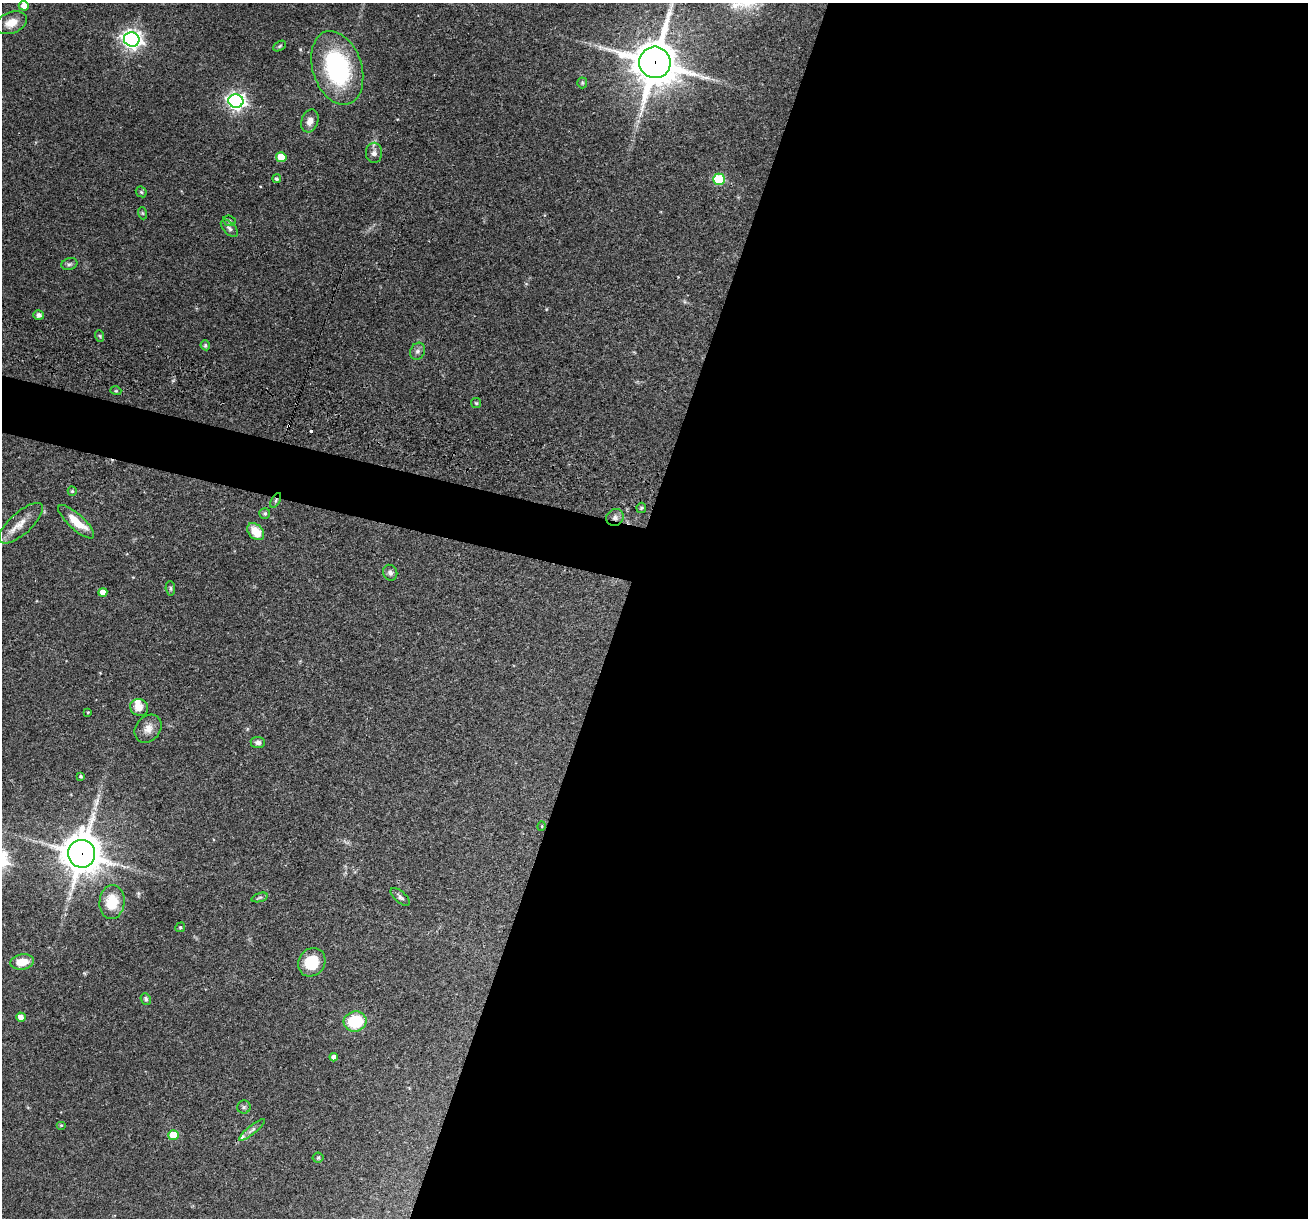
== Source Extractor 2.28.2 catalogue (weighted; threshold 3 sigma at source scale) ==
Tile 12 of 4 x 4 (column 4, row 3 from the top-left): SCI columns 3917-5222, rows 1468-2683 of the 5240 x 5301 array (HDU 1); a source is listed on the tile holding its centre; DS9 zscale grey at full resolution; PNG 1310 x 1220 px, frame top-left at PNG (2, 3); each listed source drawn as its Kron ellipse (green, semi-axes under 4 px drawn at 4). Shown black and unused: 55% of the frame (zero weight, under 3 of 4 exposures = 3% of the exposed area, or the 3 px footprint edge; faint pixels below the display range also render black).
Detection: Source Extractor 2.28.2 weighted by HDU 2 'WHT'; one run over the whole footprint, this tile lists its part. Background 0.0564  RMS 0.0032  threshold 0.0146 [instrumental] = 3 sigma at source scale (4.5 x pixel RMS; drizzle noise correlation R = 1.50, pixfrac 1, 0.05/0.05 arcsec/px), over >= 5 px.
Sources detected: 63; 2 cosmic-ray / hot-pixel residue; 1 long thin detection or spike segment (spike, bleed or trail) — neither listed nor drawn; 3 inside a brighter listed object's ellipse — not listed separately; the other 57 listed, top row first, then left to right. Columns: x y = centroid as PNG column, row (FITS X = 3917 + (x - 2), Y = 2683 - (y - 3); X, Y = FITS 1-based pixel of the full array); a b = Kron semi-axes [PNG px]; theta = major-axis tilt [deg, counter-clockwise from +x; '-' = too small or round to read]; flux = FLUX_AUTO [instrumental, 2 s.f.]
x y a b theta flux
24 6 5 5 - 2.8
11 23 16 10 21 3.9
132 39 8 7 - 170
280 46 7 4 28 0.52
655 62 16 15 - 1200
337 68 38 24 -72 39
582 83 5 5 - 0.45
236 101 7 7 - 130
310 121 12 8 72 2.3
374 153 10 8 89 1.3
281 157 5 5 - 7
277 179 4 4 - 0.56
719 179 6 5 - 20
141 192 6 4 -44 0.44
142 213 6 4 -71 0.38
229 221 6 5 - 0.5
229 228 11 6 -47 0.98
69 264 8 6 17 0.75
39 315 5 5 - 0.97
100 336 6 3 -71 0.39
205 345 5 4 - 0.6
418 351 9 7 63 1.1
116 391 5 3 - 0.29
476 403 5 5 - 0.41
72 491 4 4 - 0.44
276 500 8 3 60 0.62
641 508 5 5 - 0.48
265 514 5 5 - 0.56
615 517 9 8 - 1.3
76 522 23 7 -42 5.9
21 523 28 11 42 4.3
256 532 10 7 -47 6.3
390 573 8 7 - 0.97
170 588 7 4 -86 0.6
103 592 4 4 - 2.3
139 707 9 8 - 2.8
88 712 4 3 - 0.27
148 729 15 12 52 2.8
258 743 7 5 -4 1.1
81 776 4 3 - 0.42
542 826 5 3 - 0.27
82 854 14 13 - 780
260 897 8 3 19 0.57
400 897 12 5 -40 1
112 902 17 12 85 9
180 927 5 4 - 0.39
22 962 12 7 9 4.9
312 962 15 13 53 9.7
146 999 6 5 - 0.55
21 1017 5 4 - 2.2
355 1022 11 10 - 14
334 1057 4 4 - 1.4
244 1107 6 6 - 0.72
61 1125 5 4 - 0.38
252 1130 16 4 39 1.2
174 1135 5 5 - 8.9
318 1158 5 5 - 0.48
Overlapping masked pixels (flux is a lower limit): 4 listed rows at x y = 655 62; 276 500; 615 517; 82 854